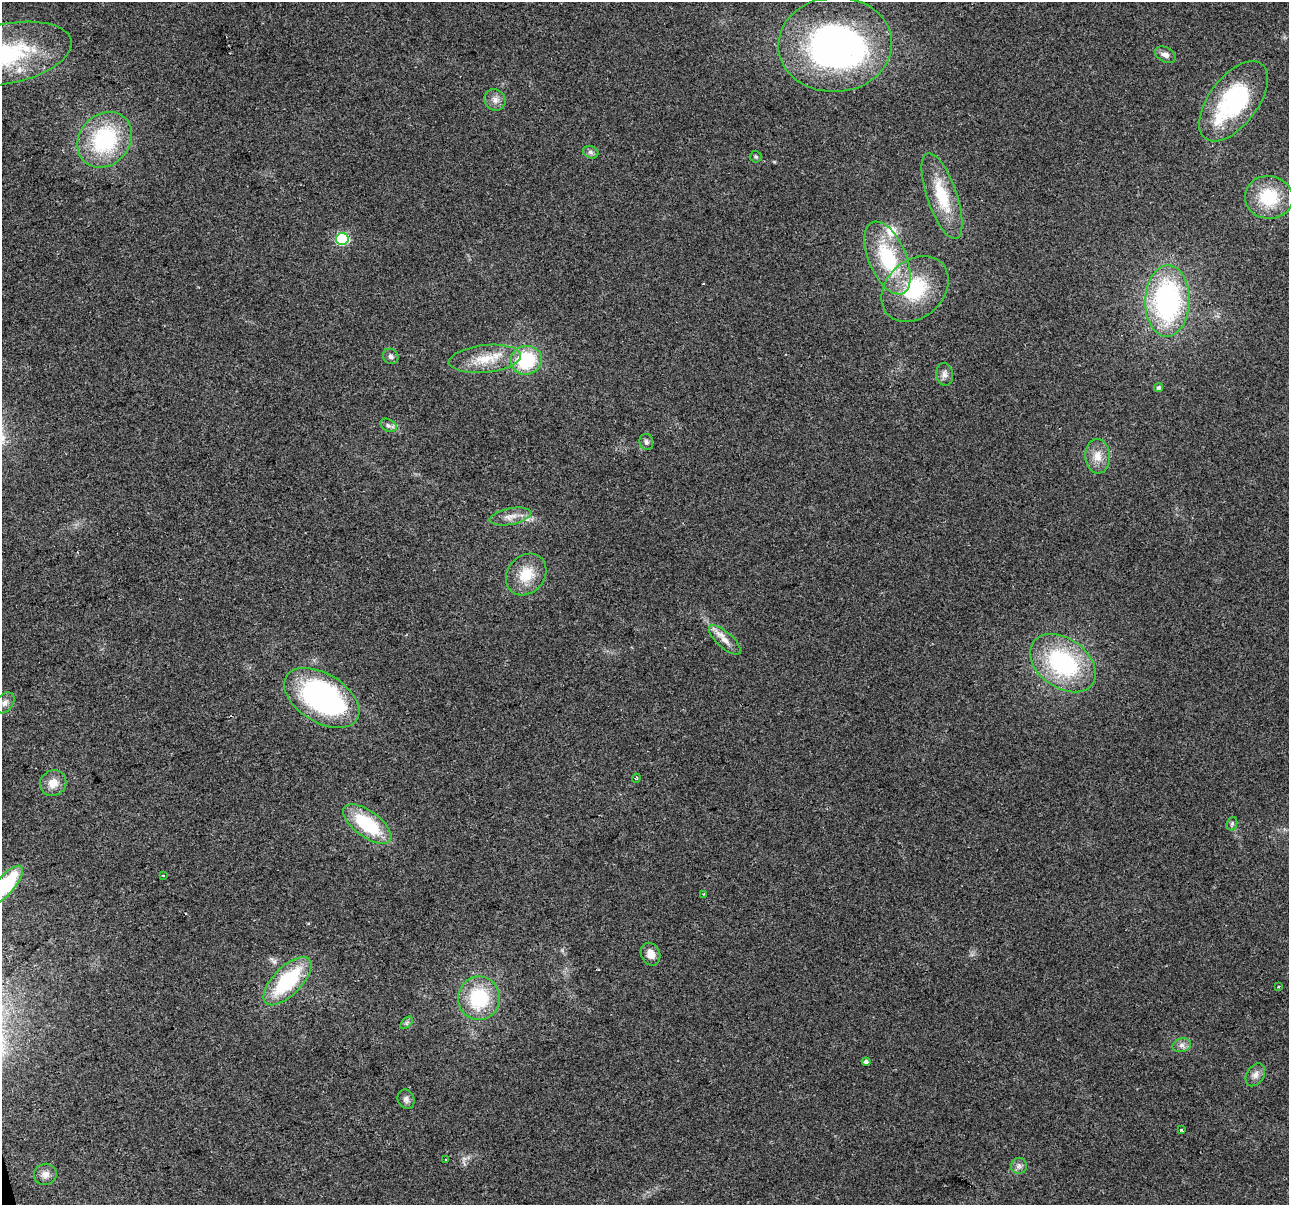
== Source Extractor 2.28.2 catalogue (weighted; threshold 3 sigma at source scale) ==
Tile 7 of 4 x 4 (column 3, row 2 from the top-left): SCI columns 2576-3862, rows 2500-3702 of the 5150 x 4949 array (HDU 1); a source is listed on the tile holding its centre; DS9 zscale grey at full resolution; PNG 1291 x 1207 px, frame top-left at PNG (2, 2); each listed source drawn as its Kron ellipse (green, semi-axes under 4 px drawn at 4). Shown black and unused: <1% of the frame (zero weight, under 2 of 3 exposures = <1% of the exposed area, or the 3 px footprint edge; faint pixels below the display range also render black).
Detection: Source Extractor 2.28.2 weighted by HDU 2 'WHT'; one run over the whole footprint, this tile lists its part. Background 0.0568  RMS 0.0076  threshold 0.0341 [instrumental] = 3 sigma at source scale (4.5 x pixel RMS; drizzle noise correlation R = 1.50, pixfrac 1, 0.0396/0.0396 arcsec/px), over >= 5 px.
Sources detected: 51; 1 inside a brighter object's white glare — neither listed nor drawn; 2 inside a brighter listed object's ellipse — not listed separately; the other 48 listed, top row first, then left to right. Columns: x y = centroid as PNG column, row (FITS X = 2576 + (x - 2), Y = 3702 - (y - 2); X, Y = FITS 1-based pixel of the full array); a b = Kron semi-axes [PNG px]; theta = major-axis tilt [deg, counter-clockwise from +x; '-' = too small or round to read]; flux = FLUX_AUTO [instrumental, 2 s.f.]
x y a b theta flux
835 45 57 47 3 250
6 54 66 30 12 95
1165 55 11 7 -29 4.3
495 100 11 10 - 4.9
1233 101 47 24 53 96
105 140 30 25 47 71
591 152 8 6 -22 2.3
756 157 6 6 - 1.3
942 196 45 15 -71 33
1269 197 24 21 -7 36
342 239 6 6 - 86
888 258 39 19 -67 55
915 289 37 28 43 50
1167 301 35 22 89 140
391 356 8 7 - 2.7
485 359 36 13 6 22
526 360 15 14 - 47
945 374 11 8 -81 4
1159 388 5 4 - 1.9
388 425 9 6 -30 2.5
646 442 8 6 -74 2.3
1098 456 17 12 -87 9.8
510 517 21 8 12 7.2
526 574 22 18 49 20
725 640 20 8 -42 7.1
1063 663 36 24 -36 92
322 698 41 24 -31 190
5 703 12 8 50 4.1
636 778 4 4 - 0.88
53 783 13 12 - 8.8
367 824 28 13 -36 49
1232 824 7 5 70 1.3
163 876 3 2 - 0.62
6 885 24 9 50 58
704 894 3 3 - 0.58
650 954 12 9 -65 7.1
287 981 31 14 45 62
1278 987 3 2 - 1.3
479 998 22 21 - 47
407 1023 7 4 44 1.6
1182 1045 9 7 14 3.3
866 1062 4 4 - 2.3
1255 1075 12 8 58 4.5
406 1099 10 8 -69 2.9
1181 1130 3 3 - 5.2
445 1160 3 2 - 0.7
1019 1166 8 8 - 3
45 1174 11 10 - 5.1
Isophote crosses this tile's border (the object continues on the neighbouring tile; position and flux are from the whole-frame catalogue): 2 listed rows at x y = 6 54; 6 885